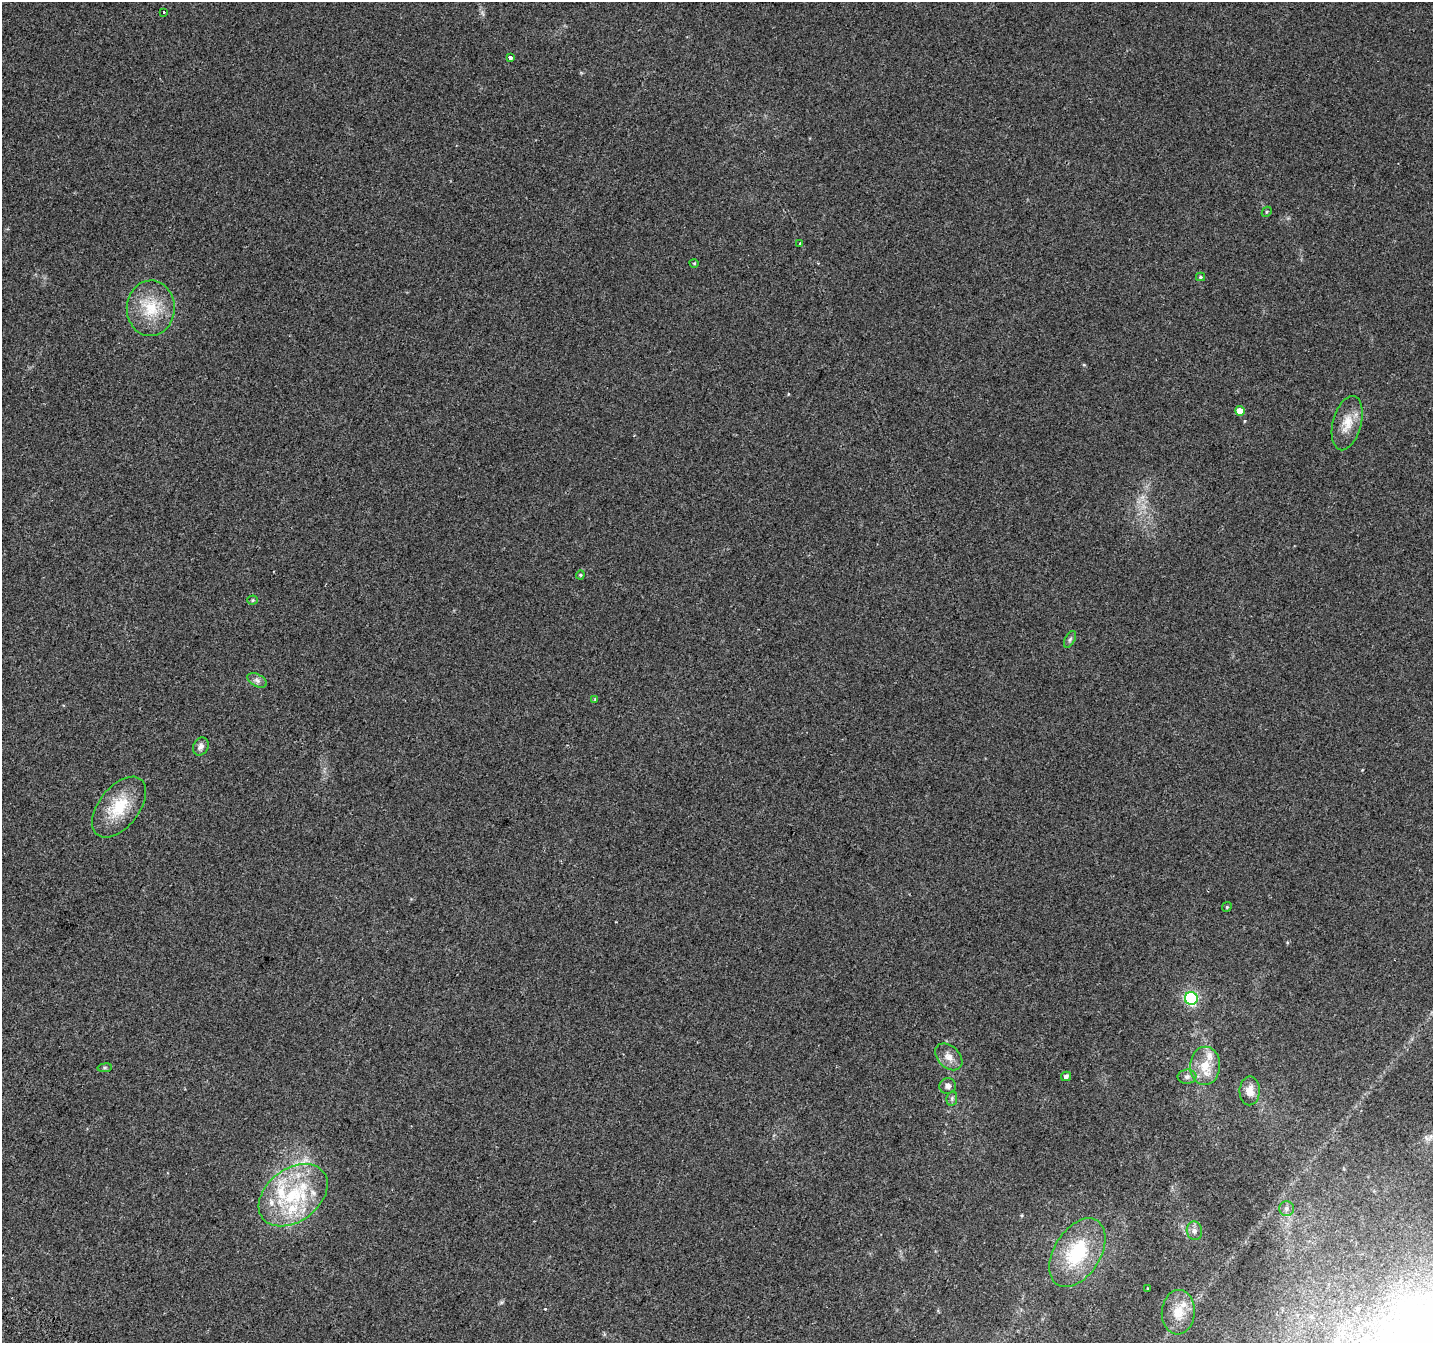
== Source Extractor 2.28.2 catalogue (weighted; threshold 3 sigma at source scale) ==
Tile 7 of 4 x 4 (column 3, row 2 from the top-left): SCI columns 2900-4330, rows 3003-4343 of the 5790 x 5939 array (HDU 1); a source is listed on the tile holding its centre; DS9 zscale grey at full resolution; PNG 1435 x 1345 px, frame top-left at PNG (2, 2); each listed source drawn as its Kron ellipse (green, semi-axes under 4 px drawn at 4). Shown black and unused: <1% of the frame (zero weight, under 2 of 3 exposures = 3% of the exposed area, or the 3 px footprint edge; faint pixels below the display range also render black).
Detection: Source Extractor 2.28.2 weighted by HDU 2 'WHT'; one run over the whole footprint, this tile lists its part. Background 0.0882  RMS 0.0083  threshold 0.0372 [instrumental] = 3 sigma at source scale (4.5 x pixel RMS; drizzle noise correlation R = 1.50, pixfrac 1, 0.0396/0.0396 arcsec/px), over >= 5 px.
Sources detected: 38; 1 cosmic-ray / hot-pixel residue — neither listed nor drawn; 5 inside a brighter listed object's ellipse — not listed separately; the other 32 listed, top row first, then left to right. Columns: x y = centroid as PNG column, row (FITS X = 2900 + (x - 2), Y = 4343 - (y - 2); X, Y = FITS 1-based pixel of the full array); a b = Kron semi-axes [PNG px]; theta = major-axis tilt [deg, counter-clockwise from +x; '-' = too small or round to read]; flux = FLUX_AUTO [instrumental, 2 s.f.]
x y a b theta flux
164 12 3 3 - 4.2
510 58 4 3 - 9.4
1267 212 5 3 - 0.86
800 244 4 2 - 0.74
694 263 4 3 - 0.63
1200 277 4 4 - 1
151 308 28 24 88 30
1240 411 5 4 - 9.1
1347 423 28 14 75 15
580 575 4 4 - 0.88
253 600 5 4 - 1
1070 639 9 5 63 1.7
257 680 10 6 -28 3.1
595 699 4 4 - 0.69
201 746 9 7 63 3.5
119 807 35 20 52 31
1227 907 5 4 - 1.1
1191 998 6 6 - 86
949 1057 16 11 -44 7.5
1205 1066 19 15 88 17
105 1068 7 3 8 1.1
1066 1076 5 4 - 2.4
1187 1077 9 7 7 3
948 1086 8 8 - 3.2
1250 1091 14 10 88 8
952 1098 7 5 80 1.7
293 1195 38 26 37 66
1286 1208 7 7 - 2.8
1194 1231 9 7 -79 3.8
1077 1253 38 23 58 56
1147 1289 2 2 - 0.92
1178 1312 22 16 86 15